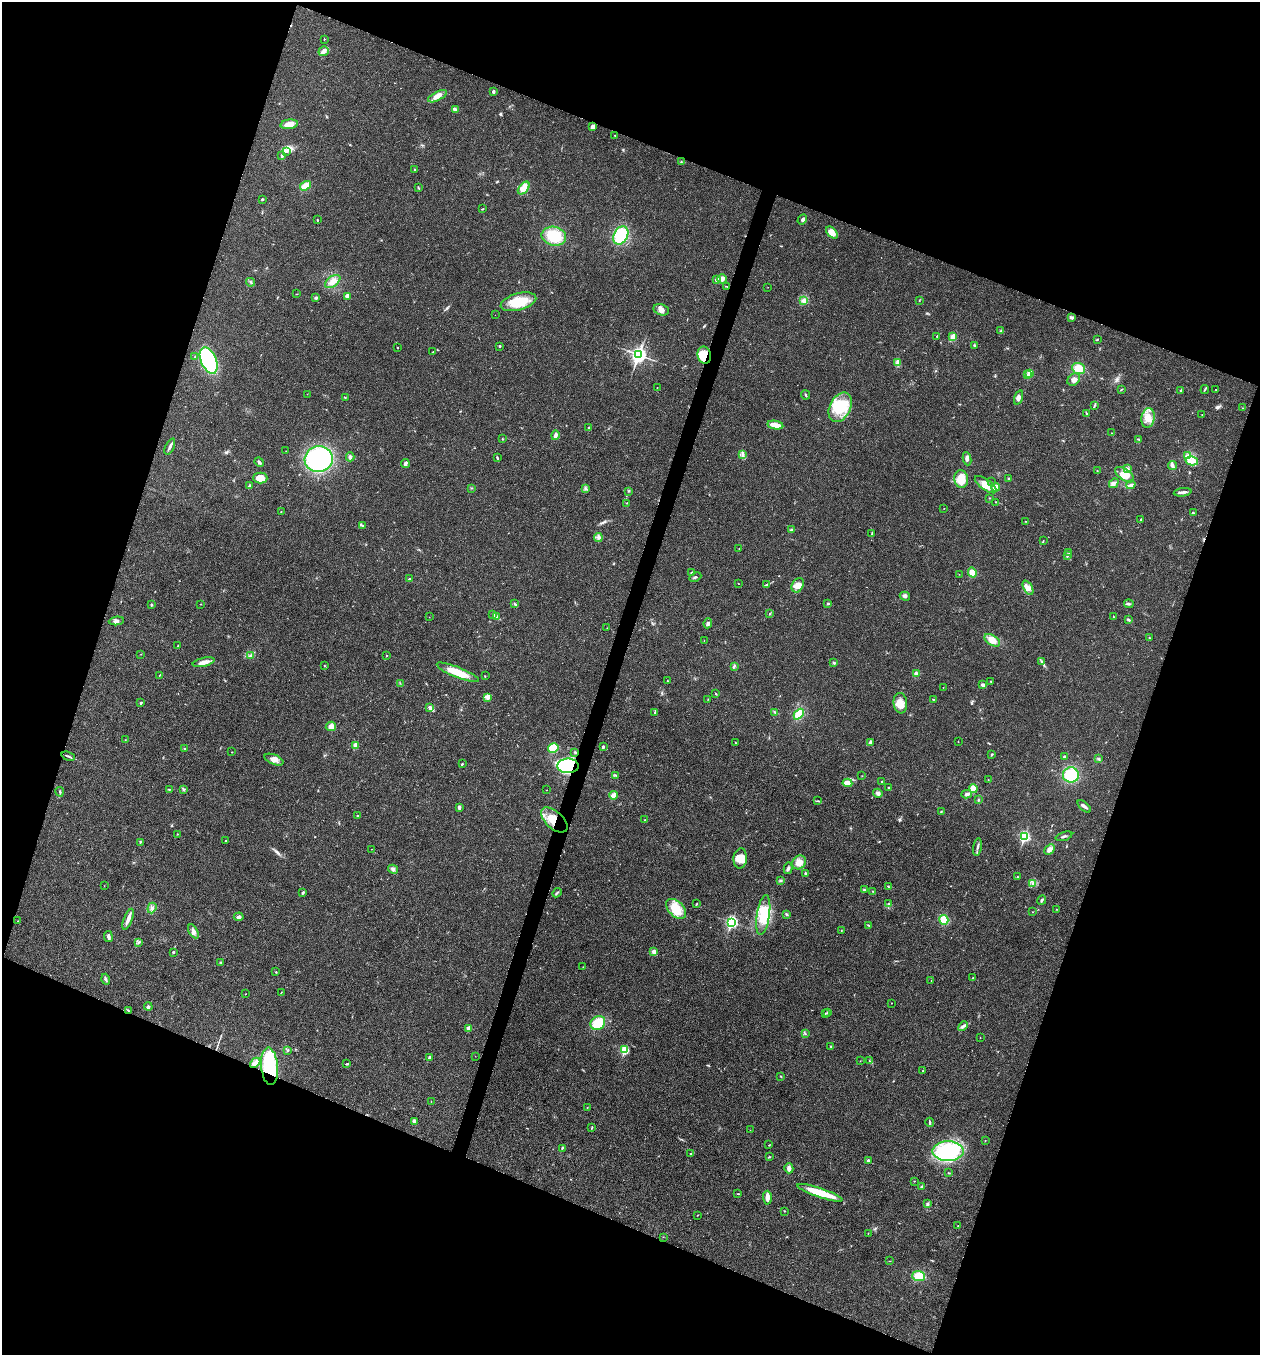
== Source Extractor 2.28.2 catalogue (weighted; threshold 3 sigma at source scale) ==
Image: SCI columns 268-5296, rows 3-5411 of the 5432 x 5417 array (HDU 1 of 3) = the unmasked area's bounding box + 8 px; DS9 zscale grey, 4 x 4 block average (1 PNG px = mean of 4 x 4 image px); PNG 1262 x 1357 px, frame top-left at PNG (2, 2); each listed source drawn as its Kron ellipse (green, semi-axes under 4 px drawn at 4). Shown black and unused: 40% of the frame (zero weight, under 3 of 4 exposures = <1% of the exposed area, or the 3 px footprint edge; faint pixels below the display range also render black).
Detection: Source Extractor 2.28.2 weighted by HDU 2 'WHT'. Background 0.0212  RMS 0.004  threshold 0.0179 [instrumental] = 3 sigma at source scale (4.5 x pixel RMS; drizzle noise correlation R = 1.50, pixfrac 1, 0.05/0.05 arcsec/px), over >= 5 px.
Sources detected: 336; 2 inside a brighter object's white glare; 1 cosmic-ray / hot-pixel residue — neither listed nor drawn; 4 coinciding with a brighter row at this scale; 13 inside a brighter listed object's ellipse — not listed separately; the other 316 listed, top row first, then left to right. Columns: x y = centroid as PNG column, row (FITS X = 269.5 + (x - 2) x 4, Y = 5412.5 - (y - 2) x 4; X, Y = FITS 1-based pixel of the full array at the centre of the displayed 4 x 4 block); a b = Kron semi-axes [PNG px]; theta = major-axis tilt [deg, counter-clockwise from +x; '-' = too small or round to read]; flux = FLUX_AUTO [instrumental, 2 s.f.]
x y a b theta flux
324 39 2 2 - 1.6
324 51 5 5 - 10
493 91 2 2 - 6
437 96 10 4 27 14
455 109 3 3 - 7.2
289 124 9 5 7 23
592 127 4 3 - 9.6
615 136 2 2 - 1.1
286 151 3 2 - 2
282 156 4 2 - 3.3
681 162 2 2 - 0.94
415 169 2 2 - 1.1
305 186 6 3 35 24
418 188 4 2 - 2.1
524 188 7 4 49 26
262 199 3 2 - 2.3
483 209 2 2 - 1.1
802 219 5 3 - 4.2
317 220 2 2 - 1.6
832 233 7 4 -45 22
621 235 10 6 62 120
554 236 12 9 -12 70
722 279 4 4 - 11
717 280 2 2 - 21
333 281 9 5 36 15
250 282 4 2 - 2.7
727 287 2 2 - 1
768 287 2 2 - 0.52
297 294 2 2 - 0.93
347 296 2 2 - 25
316 298 3 2 - 2.9
803 300 4 4 - 6.8
919 301 2 2 - 0.81
518 302 18 8 15 62
661 310 8 5 -19 12
495 315 2 2 - 0.58
1072 318 4 3 - 4.2
1001 331 2 2 - 1.3
937 336 2 2 - 4.1
953 337 2 2 - 29
1097 340 2 2 - 1.6
974 345 3 2 - 2.7
500 346 2 2 - 2.4
398 348 2 2 - 2.1
433 352 2 2 - 0.86
639 355 4 3 - 750
704 355 8 6 -76 42
195 357 2 2 - 1.4
209 360 14 7 -67 300
898 362 3 2 - 3.1
1078 368 7 5 -21 30
1030 373 2 2 - 80
1028 375 2 2 - 9.1
1074 380 7 5 38 12
657 387 2 2 - 0.85
1121 390 3 2 - 1.5
1181 390 2 2 - 8.4
1205 390 4 2 - 2.4
1216 390 2 2 - 0.56
307 394 2 2 - 0.53
806 395 5 2 - 2.6
345 397 2 2 - 0.77
1018 398 7 4 71 8.2
1094 406 2 2 - 1
840 407 15 10 62 67
1243 408 2 2 - 0.83
1087 414 2 2 - 2.1
1202 415 2 2 - 1.1
1148 418 10 6 80 23
775 425 8 3 -10 36
589 428 2 2 - 5.2
1112 433 2 2 - 0.87
555 435 5 3 - 7.3
502 439 2 2 - 1.5
1138 439 4 2 - 1.8
170 446 9 2 65 6.7
286 451 2 2 - 0.71
743 454 3 2 - 3.4
1187 455 2 2 - 1.7
350 457 4 3 - 4.9
497 458 4 2 - 2.8
319 459 14 13 - 300
967 459 7 4 -82 7.3
1192 461 6 4 -13 13
259 462 5 2 - 4.5
405 463 4 2 - 7.3
1173 466 4 3 - 5.1
1128 469 3 2 - 3.7
1097 471 2 2 - 1.1
1125 475 11 5 -35 22
260 478 7 5 0 26
1009 478 2 2 - 1.5
961 479 9 7 -77 41
992 482 2 2 - 0.56
1114 483 5 4 - 7.8
986 485 13 5 -35 22
1131 485 5 3 - 6.2
250 486 4 2 - 3.3
471 488 2 2 - 1.1
996 488 4 3 - 15
586 489 2 2 - 0.94
628 491 2 2 - 0.81
1183 492 9 2 6 8.1
990 498 2 2 - 0.8
996 502 3 2 - 1.7
626 503 2 2 - 1.2
944 508 2 2 - 0.73
281 512 2 2 - 0.99
1193 513 3 2 - 3.1
1141 519 3 2 - 1.7
1026 521 2 2 - 0.78
363 526 3 2 - 2.5
792 530 3 3 - 3.1
872 533 4 2 - 2.2
598 538 4 2 - 4.3
1043 541 3 2 - 1.7
739 548 2 2 - 0.65
1069 553 2 2 - 0.8
1068 555 2 2 - 1.3
972 572 5 4 - 21
691 573 3 2 - 1.7
959 574 2 2 - 0.52
695 577 6 2 25 3
409 579 3 2 - 2.1
738 583 2 2 - 0.69
766 585 2 2 - 1.4
798 585 7 5 59 16
1028 588 8 4 -63 12
905 596 5 3 - 5.6
828 603 3 2 - 2.5
151 604 3 2 - 1.9
201 604 2 2 - 0.76
515 604 4 2 - 2.6
1129 604 5 2 - 3.2
493 614 2 2 - 0.91
770 614 2 2 - 1.5
429 617 2 2 - 0.56
496 617 2 2 - 2.5
1113 617 3 2 - 1.3
1128 620 3 2 - 4
116 621 8 3 6 7.2
708 623 5 3 - 5.5
607 628 2 2 - 0.69
1149 638 2 2 - 1.2
992 640 9 5 -33 23
704 641 2 2 - 0.62
178 646 3 2 - 1.3
141 654 2 2 - 0.62
250 656 3 2 - 2
386 656 2 2 - 2.6
204 662 11 3 13 19
1042 662 2 2 - 1.2
834 663 3 2 - 2.7
324 666 2 2 - 1.3
734 666 3 2 - 2.4
458 672 22 5 -22 43
916 674 3 3 - 4.7
159 675 2 2 - 1.1
485 676 2 2 - 1
667 681 2 2 - 1.2
991 681 2 2 - 1.3
400 683 2 2 - 1.2
983 685 3 2 - 2.7
943 687 2 2 - 0.55
716 693 2 2 - 1.1
488 697 3 2 - 4.2
708 699 2 2 - 0.58
933 699 2 2 - 1.7
141 703 4 2 - 2.5
900 703 10 7 -83 22
430 707 3 2 - 5.5
655 712 3 2 - 3.3
775 712 4 2 - 2.5
799 714 6 4 47 37
331 726 5 4 - 12
125 740 2 2 - 0.82
871 742 4 4 - 6
958 742 2 2 - 1.3
735 743 2 2 - 0.95
355 745 2 2 - 48
603 747 3 2 - 3.8
553 748 5 4 - 57
185 749 2 2 - 2.1
232 752 2 2 - 0.92
575 752 2 2 - 1.8
992 754 3 2 - 2.2
68 756 7 2 -20 3.4
1065 756 3 2 - 2.6
1099 759 2 2 - 1.4
274 760 10 5 -22 13
462 764 3 2 - 1.6
568 766 10 7 0 300
616 775 3 2 - 2.2
1071 775 8 7 - 78
862 776 2 2 - 0.71
988 780 2 2 - 0.74
882 782 2 2 - 2.4
847 783 5 3 - 26
888 788 2 2 - 1.2
169 789 3 2 - 2
183 789 4 2 - 2.6
973 789 4 4 - 36
547 790 2 2 - 0.53
60 792 5 2 - 2.4
878 793 5 4 - 6.1
967 794 5 3 - 6.1
614 795 4 3 - 21
978 800 3 2 - 2.1
818 801 3 2 - 1.7
1084 806 8 2 -41 6.6
459 807 4 2 - 5.3
941 812 2 2 - 1.3
357 816 2 2 - 2.1
554 820 16 8 -42 53
645 820 3 2 - 1.1
177 834 2 2 - 0.98
1064 836 8 2 18 4.6
1025 837 3 2 - 280
226 841 2 2 - 1.1
140 842 3 2 - 1.9
977 847 9 2 80 4.4
372 849 2 2 - 0.53
1049 849 6 4 44 11
740 858 10 6 85 22
799 862 7 6 - 17
788 868 6 3 80 4.4
393 869 5 3 - 5.6
805 873 3 2 - 3.5
1017 877 2 2 - 1.4
780 881 3 2 - 2.4
1033 883 3 2 - 3.3
104 886 2 2 - 0.44
889 887 2 2 - 1.6
864 890 3 2 - 2.5
873 891 2 2 - 1
303 893 3 2 - 3.5
557 893 5 2 - 3.3
1042 900 5 2 - 3.5
889 903 3 2 - 2.4
696 904 4 2 - 1.7
152 908 5 2 - 3.8
676 909 12 7 -44 44
1057 909 2 2 - 0.57
1033 912 2 2 - 0.77
786 914 3 2 - 2.2
763 915 20 6 81 51
239 917 5 3 - 6
128 919 11 3 68 17
944 920 5 4 - 43
18 921 2 2 - 1.4
732 922 3 2 - 370
868 925 3 2 - 1.9
841 930 2 2 - 0.96
193 931 7 4 -60 9.1
108 936 5 2 - 7.4
139 942 2 2 - 1
173 952 2 2 - 3.1
654 952 4 4 - 8.1
221 962 2 2 - 1.2
583 967 2 2 - 1.1
276 972 2 2 - 1.3
973 978 2 2 - 2.5
106 979 5 2 - 4
931 980 2 2 - 0.5
281 993 2 2 - 1.3
245 994 2 2 - 0.66
891 1003 2 2 - 0.74
148 1007 4 3 - 4.2
128 1010 3 2 - 1.5
827 1012 2 2 - 1.2
825 1013 2 2 - 1.2
598 1023 8 6 35 70
963 1026 5 2 - 4.8
468 1028 2 2 - 28
805 1033 2 2 - 1
980 1038 2 2 - 0.51
831 1046 3 2 - 1.8
288 1050 2 2 - 1.7
625 1050 2 2 - 190
475 1056 2 2 - 0.54
430 1057 4 2 - 3.5
860 1061 2 2 - 0.54
870 1061 3 2 - 1.4
255 1063 6 3 43 8.3
347 1064 3 2 - 2.6
269 1066 19 8 -85 200
923 1071 2 2 - 0.94
781 1076 3 2 - 1.5
431 1101 2 2 - 0.76
587 1107 2 2 - 1.2
414 1121 2 2 - 19
930 1122 5 2 - 3.4
592 1128 4 2 - 1.7
750 1130 2 2 - 0.58
985 1141 2 2 - 0.75
769 1145 3 2 - 1
562 1148 4 2 - 2.9
948 1151 15 10 0 170
691 1153 2 2 - 1.3
769 1157 2 2 - 1.3
868 1161 3 3 - 4.9
789 1168 5 4 - 7.8
948 1173 2 2 - 0.99
914 1181 2 2 - 0.88
922 1187 2 2 - 7.7
820 1193 24 4 -19 69
738 1194 3 2 - 1.2
767 1198 7 3 -88 14
927 1204 4 3 - 4.7
784 1211 2 2 - 1.3
698 1215 2 2 - 0.78
958 1226 2 2 - 1.1
868 1233 2 2 - 1.1
663 1237 2 2 - 0.48
890 1261 2 2 - 0.76
919 1276 6 5 - 39
Overlapping masked pixels (flux is a lower limit): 5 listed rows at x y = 704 355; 568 766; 554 820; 128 1010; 269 1066
Diffuse or blended objects may show on this block-average render without a row.